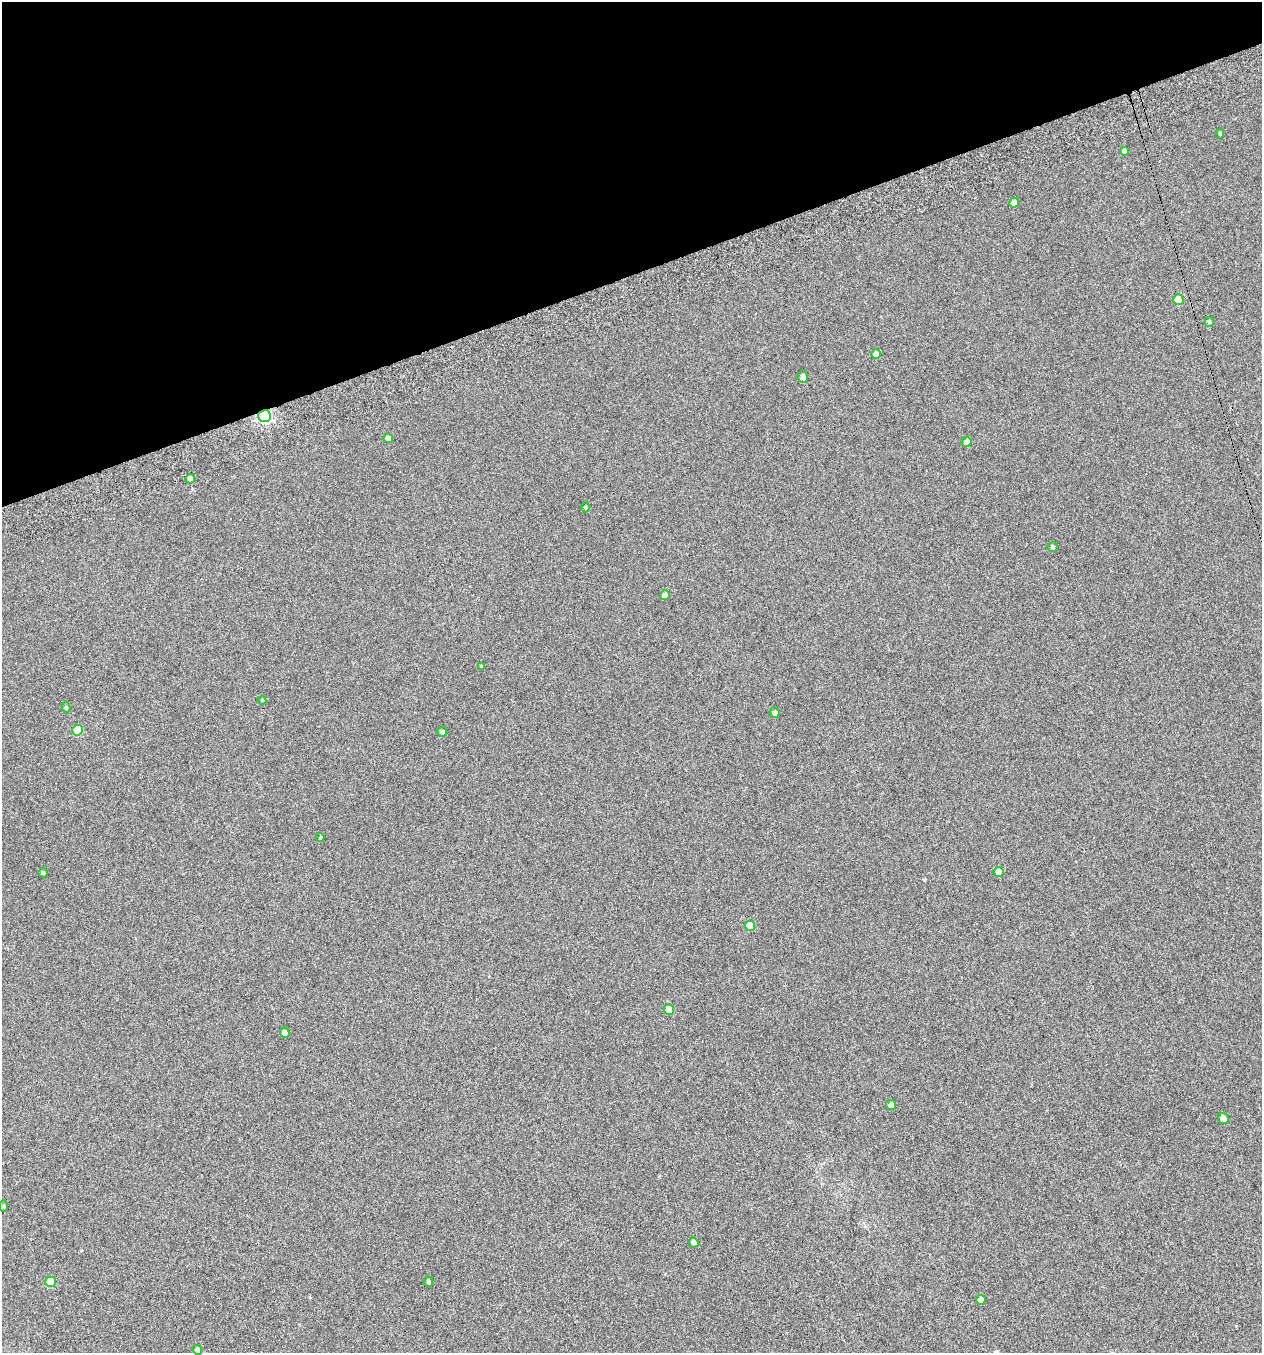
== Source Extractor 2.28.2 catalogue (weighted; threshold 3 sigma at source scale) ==
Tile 3 of 4 x 4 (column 3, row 1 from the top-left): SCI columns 2611-3870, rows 4104-5454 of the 5271 x 5511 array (HDU 1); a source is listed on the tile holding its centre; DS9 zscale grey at full resolution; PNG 1264 x 1355 px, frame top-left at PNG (2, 2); each listed source drawn as its Kron ellipse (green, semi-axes under 4 px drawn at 4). Shown black and unused: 20% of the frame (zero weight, under 4 of 7 exposures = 3% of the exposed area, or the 3 px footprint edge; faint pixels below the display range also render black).
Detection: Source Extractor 2.28.2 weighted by HDU 2 'WHT'; one run over the whole footprint, this tile lists its part. Background -1.89e-04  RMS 0.0033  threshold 0.0137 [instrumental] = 3 sigma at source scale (4.09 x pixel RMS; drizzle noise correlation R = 1.36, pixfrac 0.8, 0.0396/0.0396 arcsec/px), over >= 5 px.
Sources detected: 34; all 34 listed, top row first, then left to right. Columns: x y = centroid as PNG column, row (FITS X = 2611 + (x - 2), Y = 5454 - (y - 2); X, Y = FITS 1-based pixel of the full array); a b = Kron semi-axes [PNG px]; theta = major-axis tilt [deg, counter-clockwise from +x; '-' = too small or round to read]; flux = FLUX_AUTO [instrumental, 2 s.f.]
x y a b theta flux
1220 133 5 4 - 0.43
1124 151 4 4 - 1.2
1014 203 5 5 - 1.5
1178 300 5 5 - 6.1
1209 322 5 4 - 0.5
876 354 5 5 - 2.1
803 377 6 5 - 1.2
265 416 6 6 - 67
388 438 5 4 - 2
966 442 5 5 - 1.5
190 479 5 4 - 0.97
586 507 5 3 - 0.29
1053 547 5 4 - 0.5
665 595 5 5 - 1.2
481 666 3 3 - 0.41
262 700 4 3 - 0.31
66 707 5 4 - 0.51
774 713 5 5 - 0.76
77 730 5 5 - 8.8
442 732 5 4 - 0.72
320 837 4 4 - 0.28
998 872 5 5 - 2.5
43 873 4 4 - 0.39
750 926 5 5 - 6.5
669 1010 5 5 - 3.3
285 1033 5 4 - 1.4
891 1105 5 5 - 1.4
1223 1118 5 5 - 1.2
4 1206 6 4 -90 0.34
694 1242 5 5 - 0.92
50 1282 5 5 - 6.7
428 1282 5 5 - 0.47
981 1300 5 4 - 2
197 1350 5 4 - 0.79
Overlapping masked pixels (flux is a lower limit): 1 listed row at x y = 265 416